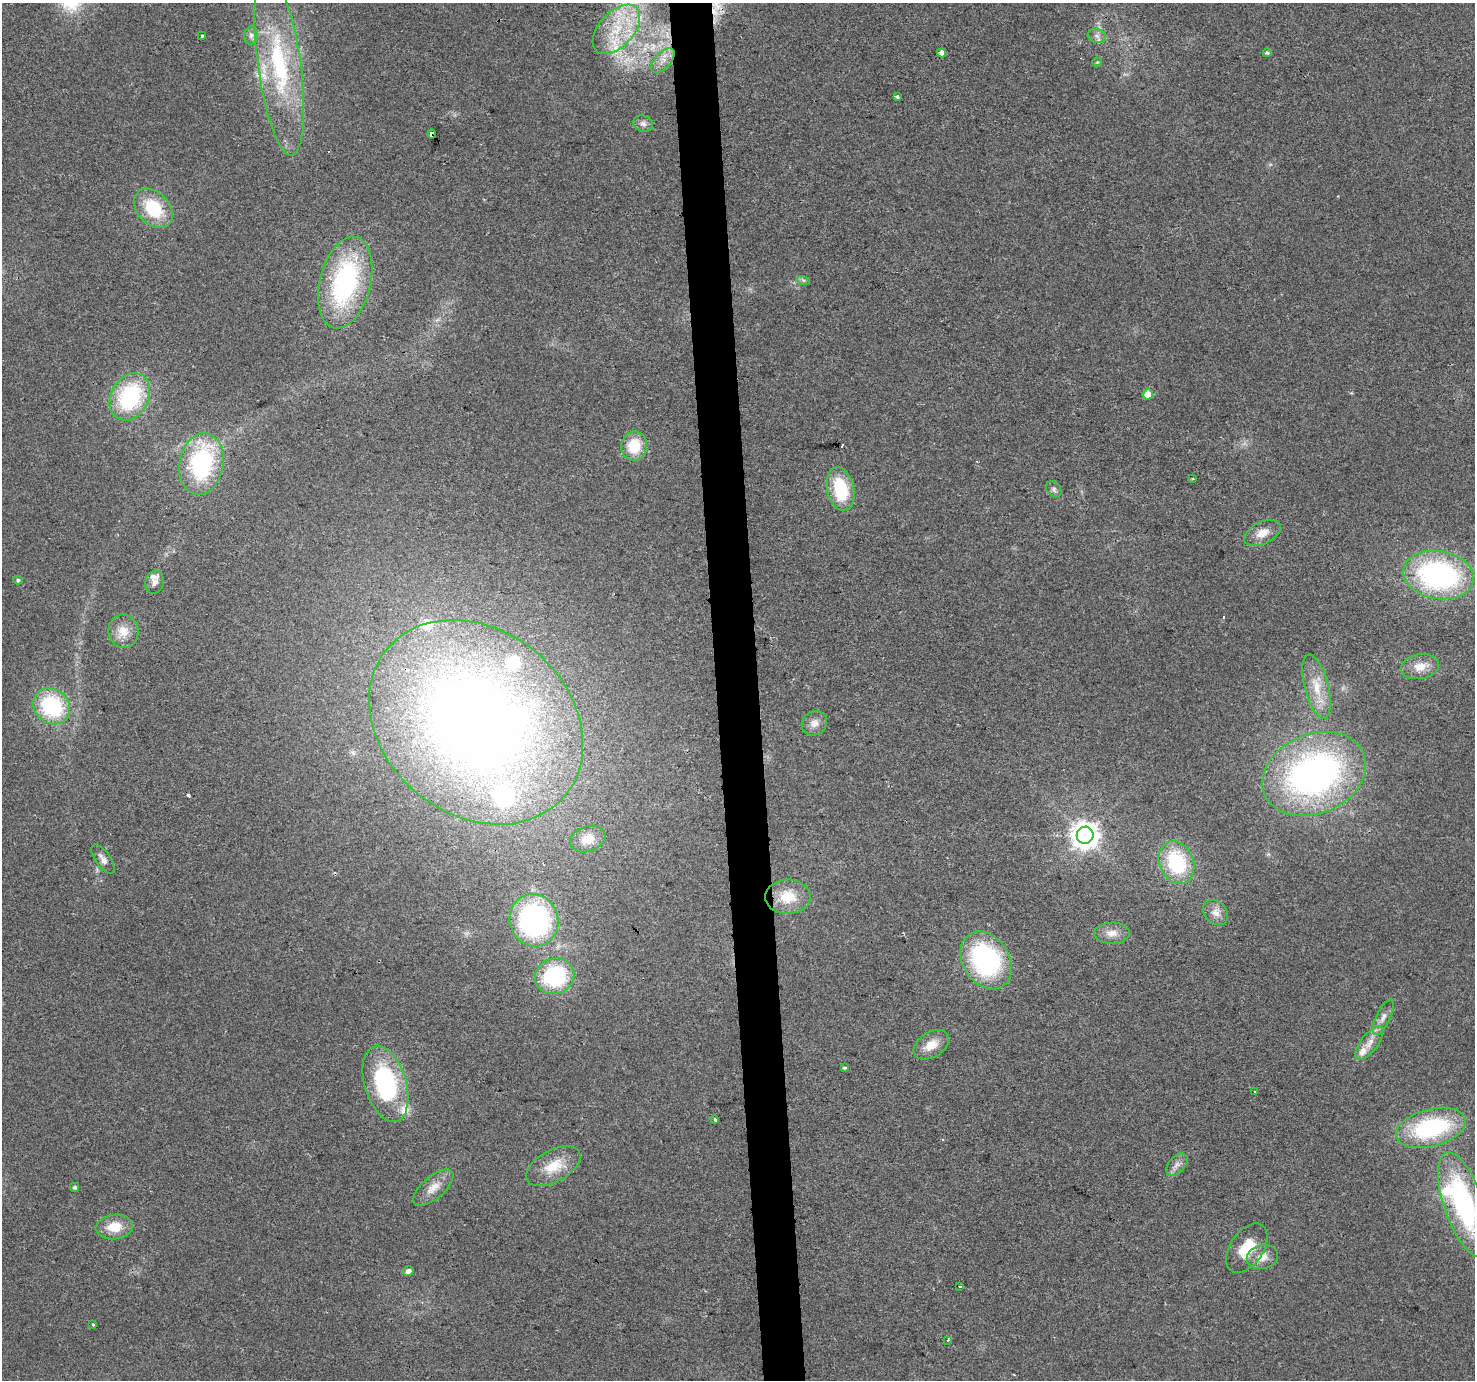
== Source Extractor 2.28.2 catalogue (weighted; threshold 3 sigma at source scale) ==
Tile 5 of 3 x 3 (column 2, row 2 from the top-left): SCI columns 1473-2945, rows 1403-2780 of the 4417 x 4158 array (HDU 1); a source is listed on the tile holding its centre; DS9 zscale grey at full resolution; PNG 1477 x 1382 px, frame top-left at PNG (2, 3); each listed source drawn as its Kron ellipse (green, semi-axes under 4 px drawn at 4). Shown black and unused: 3% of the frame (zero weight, under 2 of 3 exposures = <1% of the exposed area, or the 3 px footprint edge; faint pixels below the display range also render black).
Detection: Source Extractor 2.28.2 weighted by HDU 2 'WHT'; one run over the whole footprint, this tile lists its part. Background 0.0484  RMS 0.0068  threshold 0.0304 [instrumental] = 3 sigma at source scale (4.5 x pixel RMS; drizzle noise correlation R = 1.50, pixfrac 1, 0.0396/0.0396 arcsec/px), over >= 5 px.
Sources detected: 79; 1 too faint to see at this stretch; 1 inside a brighter object's white glare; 6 cosmic-ray / hot-pixel residue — neither listed nor drawn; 8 inside a brighter listed object's ellipse — not listed separately; the other 63 listed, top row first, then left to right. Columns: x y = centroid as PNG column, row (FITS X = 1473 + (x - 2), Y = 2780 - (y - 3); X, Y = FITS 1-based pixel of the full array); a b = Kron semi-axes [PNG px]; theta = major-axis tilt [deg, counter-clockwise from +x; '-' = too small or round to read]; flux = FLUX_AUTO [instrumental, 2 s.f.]
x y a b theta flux
616 29 29 17 47 32
251 35 9 7 89 2.8
202 36 3 3 - 2.2
1097 36 9 7 -17 3
942 53 4 4 - 4.4
1267 53 4 3 - 1.6
663 60 15 8 48 6.3
1097 62 4 4 - 0.77
279 64 92 21 -82 93
897 96 3 3 - 1.8
643 124 10 8 -17 3.1
432 134 4 3 - 7.1
153 208 22 16 -48 34
803 280 7 4 -18 1.2
345 282 47 25 76 110
1148 394 5 5 - 10
130 397 25 18 62 71
634 446 14 13 - 21
201 464 31 22 79 85
1193 479 4 2 - 0.56
841 489 22 13 -77 36
1054 489 9 6 -47 2.1
1262 533 20 11 27 8.8
1438 575 35 24 -10 150
18 580 5 4 - 1.2
155 582 12 9 73 3.4
123 631 17 15 -81 10
1420 667 19 12 10 9.4
1316 687 33 11 -75 16
52 706 19 17 -42 60
476 722 115 92 -39 790
814 723 13 11 37 5.3
1314 774 54 39 22 260
1085 835 8 8 - 860
588 839 18 12 18 11
103 859 17 7 -55 3.9
1176 863 22 17 -67 50
788 897 23 17 0 18
1216 913 14 11 -44 5.9
534 920 26 24 -71 140
1112 933 18 10 1 6.8
986 960 31 23 -57 110
555 976 20 18 22 60
1383 1017 19 7 65 5
1369 1043 20 8 53 7.7
931 1045 19 12 32 10
844 1068 3 3 - 3.2
385 1084 39 21 -73 92
1254 1092 3 3 - 1.2
714 1119 4 3 - 1.5
1431 1128 36 18 15 78
1177 1165 13 8 46 3.9
553 1166 30 16 29 18
74 1187 4 4 - 1.3
433 1188 24 11 40 9
1464 1204 55 19 -71 120
114 1227 19 12 7 14
1247 1248 28 16 56 18
1262 1257 16 12 13 8.3
408 1271 5 4 - 3.7
960 1286 3 3 - 2.3
93 1324 3 3 - 1.2
947 1340 3 3 - 0.9
Overlapping masked pixels (flux is a lower limit): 1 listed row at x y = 432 134
Isophote crosses this tile's border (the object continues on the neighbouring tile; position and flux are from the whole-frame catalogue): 1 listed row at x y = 1464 1204